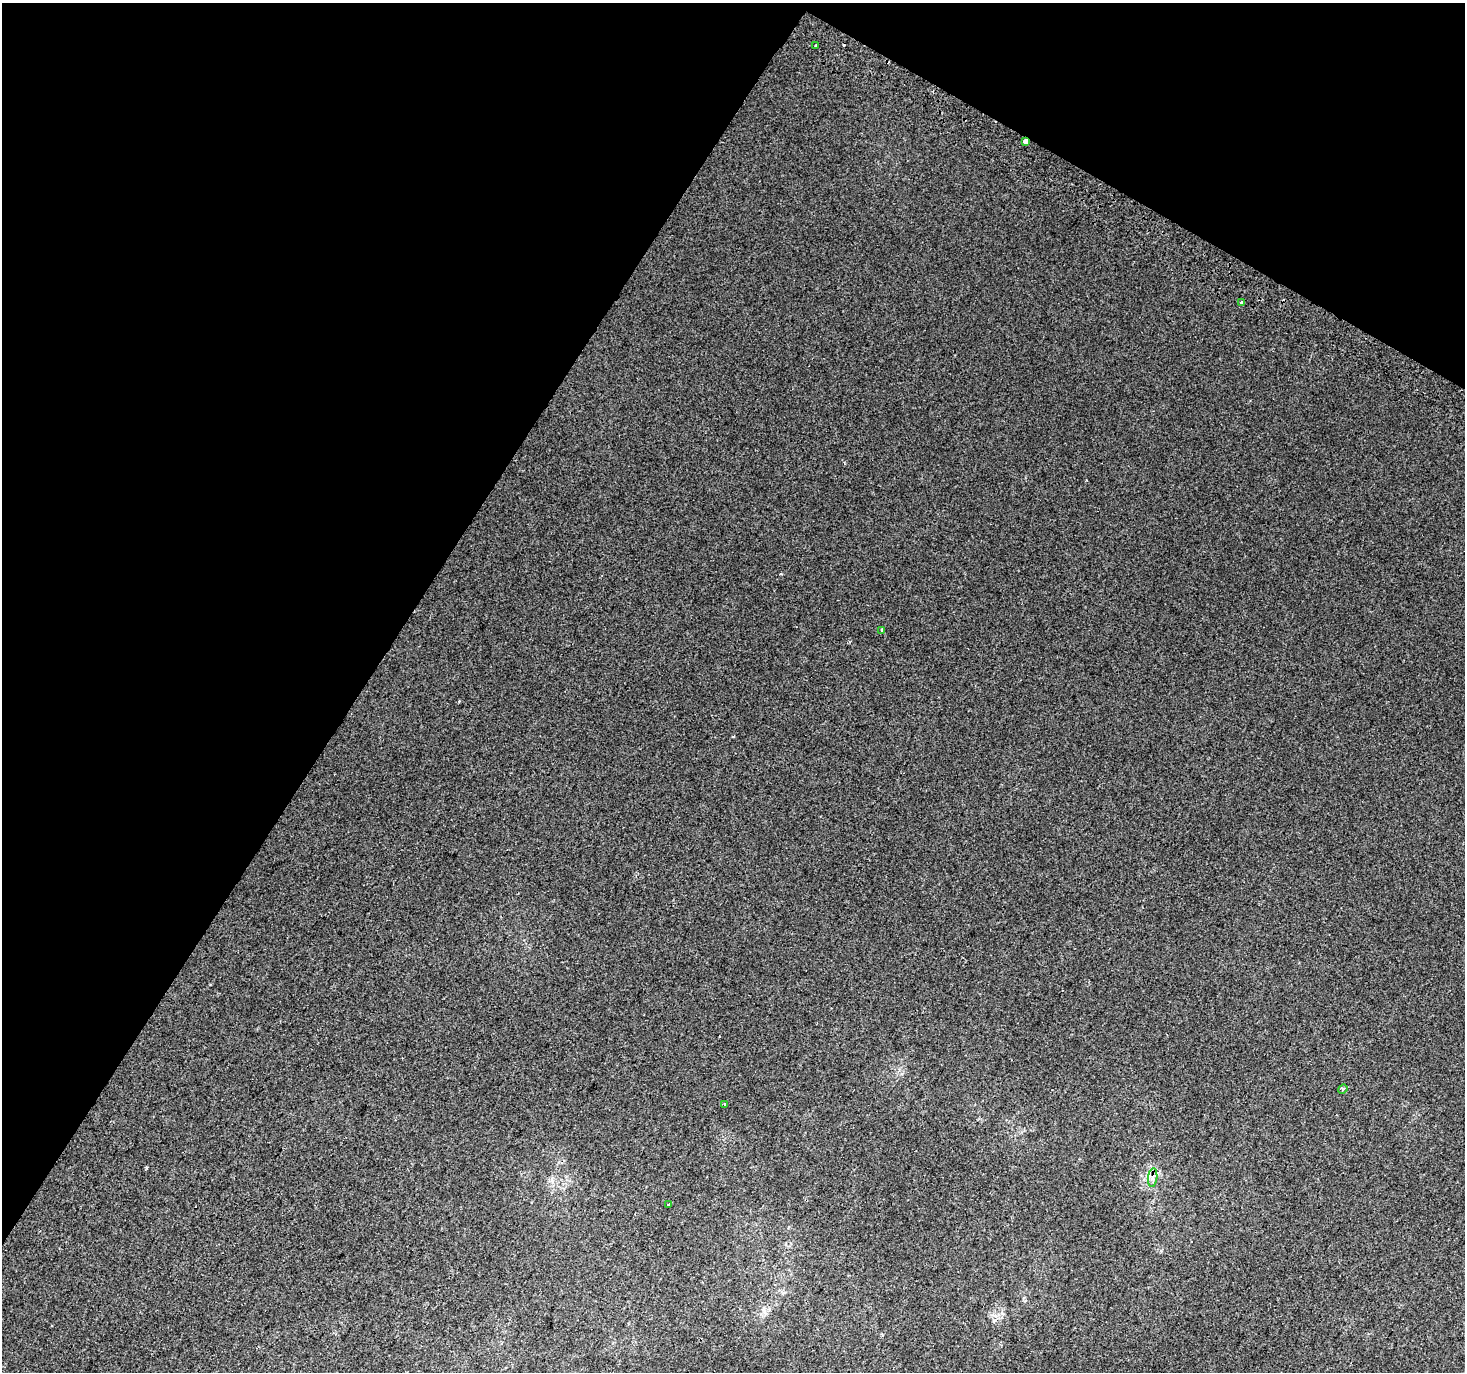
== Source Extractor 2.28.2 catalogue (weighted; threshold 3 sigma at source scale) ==
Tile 2 of 4 x 4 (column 2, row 1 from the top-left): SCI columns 1494-2956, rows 4408-5777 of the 5905 x 6006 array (HDU 1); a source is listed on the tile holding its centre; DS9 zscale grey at full resolution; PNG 1467 x 1374 px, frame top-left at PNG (2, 3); each listed source drawn as its Kron ellipse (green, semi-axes under 4 px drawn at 4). Shown black and unused: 31% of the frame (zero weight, under 2 of 3 exposures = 2% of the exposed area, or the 3 px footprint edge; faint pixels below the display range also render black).
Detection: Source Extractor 2.28.2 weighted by HDU 2 'WHT'; one run over the whole footprint, this tile lists its part. Background 0.00434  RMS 0.0038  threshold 0.0172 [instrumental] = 3 sigma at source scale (4.5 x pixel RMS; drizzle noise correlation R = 1.50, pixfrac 1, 0.0396/0.0396 arcsec/px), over >= 5 px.
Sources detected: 9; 1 cosmic-ray / hot-pixel residue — neither listed nor drawn; the other 8 listed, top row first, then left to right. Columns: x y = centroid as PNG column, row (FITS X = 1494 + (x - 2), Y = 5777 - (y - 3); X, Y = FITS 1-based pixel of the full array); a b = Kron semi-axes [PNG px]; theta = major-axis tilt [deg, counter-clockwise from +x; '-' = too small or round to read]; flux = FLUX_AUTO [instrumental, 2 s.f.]
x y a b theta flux
816 45 3 3 - 4.3
1026 141 4 3 - 14
1241 302 3 3 - 1.8
882 630 4 3 - 1.3
1343 1089 5 4 - 0.52
724 1104 3 2 - 0.26
1153 1178 9 4 82 1.3
668 1205 3 3 - 0.49
Overlapping masked pixels (flux is a lower limit): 2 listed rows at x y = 1026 141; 1153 1178